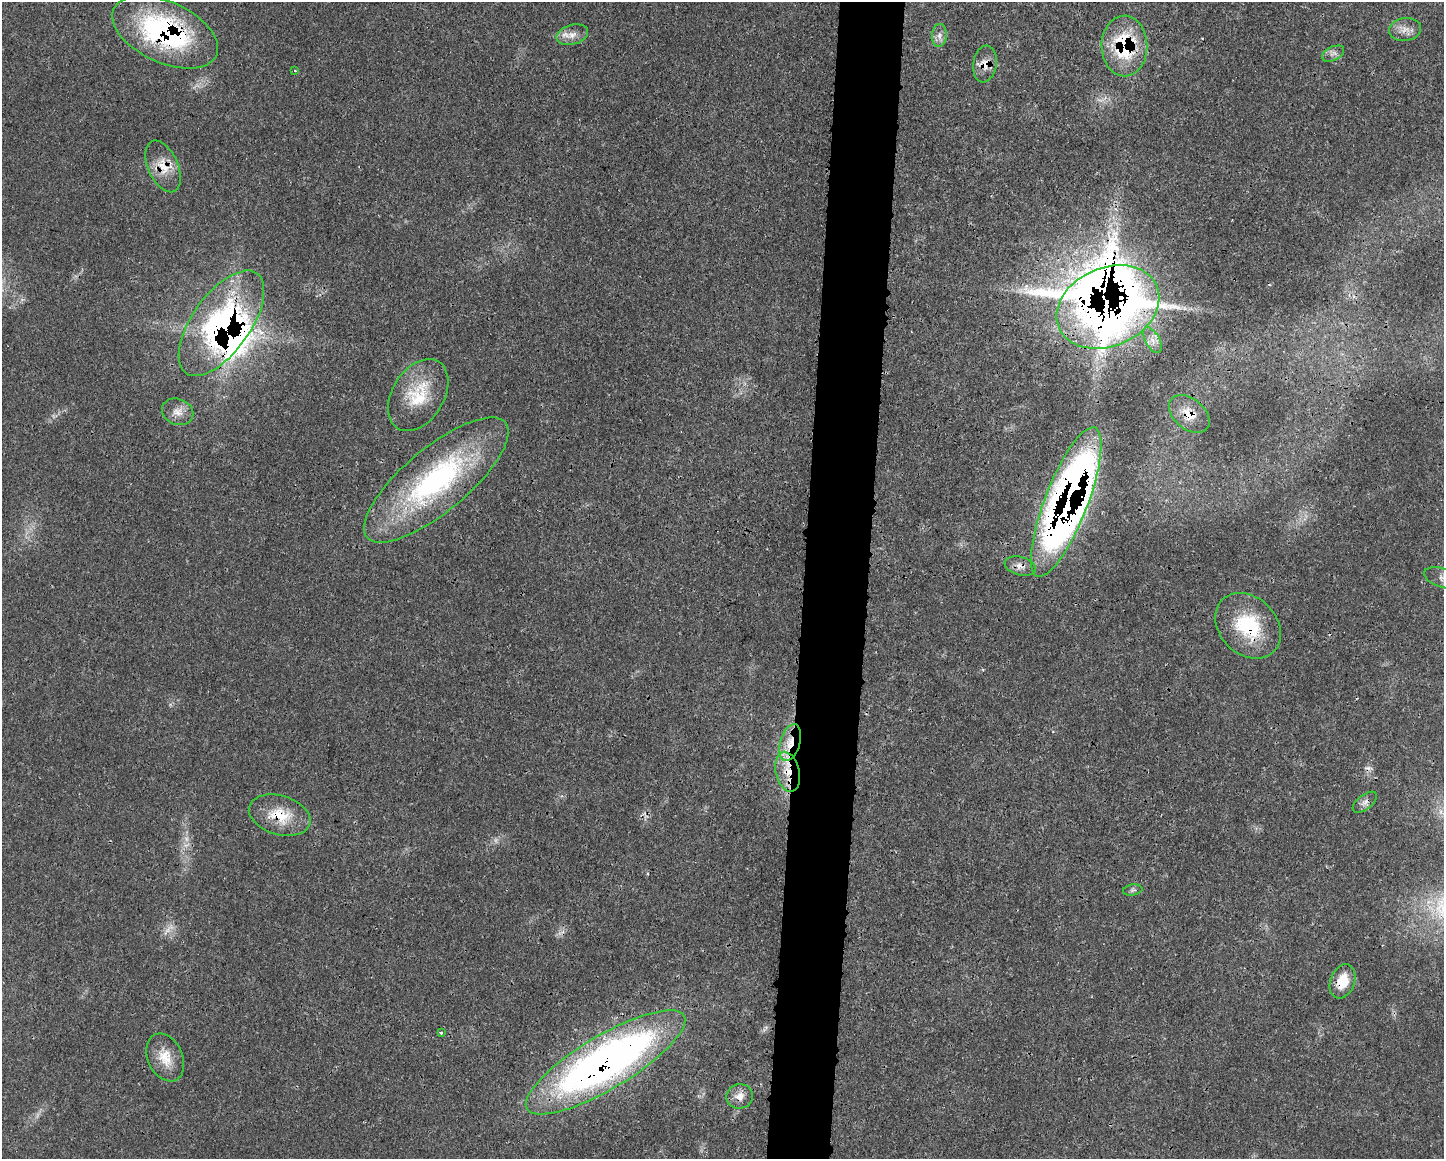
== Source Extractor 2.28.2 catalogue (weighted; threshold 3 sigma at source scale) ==
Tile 5 of 3 x 4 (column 2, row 2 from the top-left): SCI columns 1570-3011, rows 2326-3482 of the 4684 x 4651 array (HDU 1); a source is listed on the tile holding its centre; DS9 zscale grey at full resolution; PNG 1446 x 1161 px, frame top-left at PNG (2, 2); each listed source drawn as its Kron ellipse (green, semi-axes under 4 px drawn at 4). Shown black and unused: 5% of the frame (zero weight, under 3 of 4 exposures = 1% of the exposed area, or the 3 px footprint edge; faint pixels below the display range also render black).
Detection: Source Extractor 2.28.2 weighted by HDU 2 'WHT'; one run over the whole footprint, this tile lists its part. Background 0.0218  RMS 0.0024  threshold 0.0109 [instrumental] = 3 sigma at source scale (4.5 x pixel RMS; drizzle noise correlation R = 1.50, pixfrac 1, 0.05/0.05 arcsec/px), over >= 5 px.
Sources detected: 40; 2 too faint to see at this stretch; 5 cosmic-ray / hot-pixel residue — neither listed nor drawn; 3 inside a brighter listed object's ellipse — not listed separately; the other 30 listed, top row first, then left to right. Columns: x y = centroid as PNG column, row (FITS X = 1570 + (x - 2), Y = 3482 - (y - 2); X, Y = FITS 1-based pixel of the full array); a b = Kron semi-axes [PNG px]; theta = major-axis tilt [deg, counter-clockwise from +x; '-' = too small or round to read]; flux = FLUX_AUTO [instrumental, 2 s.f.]
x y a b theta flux
1405 29 16 11 7 2.3
165 32 56 30 -24 47
572 35 16 10 15 2.4
939 35 11 7 86 1.5
1124 46 30 23 -90 20
1333 54 12 6 26 1.1
985 64 18 11 82 2.8
295 71 4 3 - 0.17
163 166 27 15 -66 5.1
1108 307 53 39 24 440
221 323 61 29 54 71
1153 340 14 7 -61 1.7
418 395 39 25 58 11
178 412 16 13 -22 2.5
1189 414 23 15 -40 4.8
436 480 90 32 40 51
1066 502 80 21 69 230
1020 566 16 9 -14 1.9
1443 578 20 9 -17 2.5
1248 626 36 28 -46 17
790 743 19 10 74 4.8
788 772 20 12 -76 5.5
1365 802 14 7 38 1.2
280 815 31 19 -17 7.9
1133 890 10 5 8 0.63
1343 981 18 12 69 5.6
441 1033 3 3 - 0.58
165 1057 25 17 -65 5.3
605 1062 91 26 31 160
740 1096 13 12 - 2.4
Overlapping masked pixels (flux is a lower limit): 16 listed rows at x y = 165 32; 1124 46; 985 64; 163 166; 1108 307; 221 323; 1189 414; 1066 502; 1020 566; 1248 626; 790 743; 788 772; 280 815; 1343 981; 605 1062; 740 1096
Isophote crosses this tile's border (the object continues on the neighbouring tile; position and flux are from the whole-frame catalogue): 1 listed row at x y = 1443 578